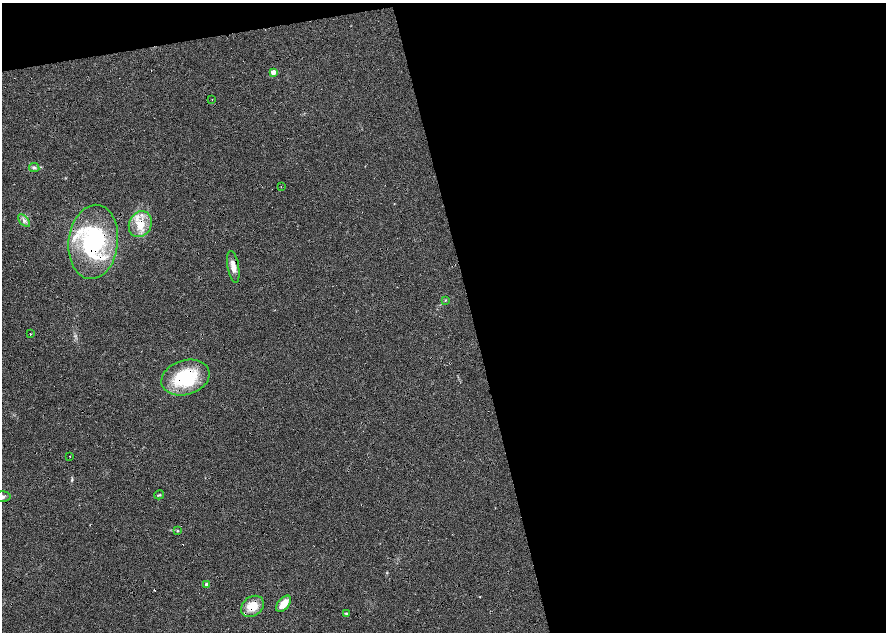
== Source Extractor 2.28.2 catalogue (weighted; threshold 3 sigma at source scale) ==
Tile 4 of 4 x 4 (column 4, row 1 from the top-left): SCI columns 5315-7082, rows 3836-5095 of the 7092 x 5198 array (HDU 1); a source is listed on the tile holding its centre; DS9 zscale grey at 2 x 2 block average (1 PNG px = mean of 2 x 2 image px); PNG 888 x 634 px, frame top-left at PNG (2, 3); each listed source drawn as its Kron ellipse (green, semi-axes under 4 px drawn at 4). Shown black and unused: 51% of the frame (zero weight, under 4 of 8 exposures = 4% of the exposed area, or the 3 px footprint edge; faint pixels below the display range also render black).
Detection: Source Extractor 2.28.2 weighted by HDU 2 'WHT'; one run over the whole footprint, this tile lists its part. Background 0.023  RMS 0.0036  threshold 0.0146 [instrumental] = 3 sigma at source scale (4.09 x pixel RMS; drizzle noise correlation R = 1.36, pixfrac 0.8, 0.0396/0.0396 arcsec/px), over >= 5 px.
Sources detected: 26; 4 cosmic-ray / hot-pixel residue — neither listed nor drawn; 3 inside a brighter listed object's ellipse — not listed separately; the other 19 listed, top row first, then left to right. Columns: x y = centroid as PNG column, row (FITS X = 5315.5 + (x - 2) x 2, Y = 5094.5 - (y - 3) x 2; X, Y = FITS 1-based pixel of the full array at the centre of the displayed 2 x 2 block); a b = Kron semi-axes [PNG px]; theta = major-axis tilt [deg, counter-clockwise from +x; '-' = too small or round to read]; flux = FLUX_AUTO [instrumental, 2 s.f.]
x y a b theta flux
273 72 3 3 - 7.4
212 99 2 2 - 0.36
34 167 5 4 - 1.6
281 187 2 2 - 0.26
24 221 7 3 -50 1.9
140 224 13 11 65 13
93 242 37 24 83 85
233 267 16 5 -80 6.4
445 300 3 2 - 0.47
31 334 2 2 - 1.1
185 377 24 17 17 47
70 456 2 2 - 0.36
159 495 5 2 - 0.66
2 497 9 5 2 3.4
177 531 3 2 - 0.55
207 585 3 3 - 7.8
284 604 9 5 49 10
252 606 12 9 37 13
346 613 4 3 - 1
Overlapping masked pixels (flux is a lower limit): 5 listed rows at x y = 140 224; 93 242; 233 267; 185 377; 252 606
Isophote crosses this tile's border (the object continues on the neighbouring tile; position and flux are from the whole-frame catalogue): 1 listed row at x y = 2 497